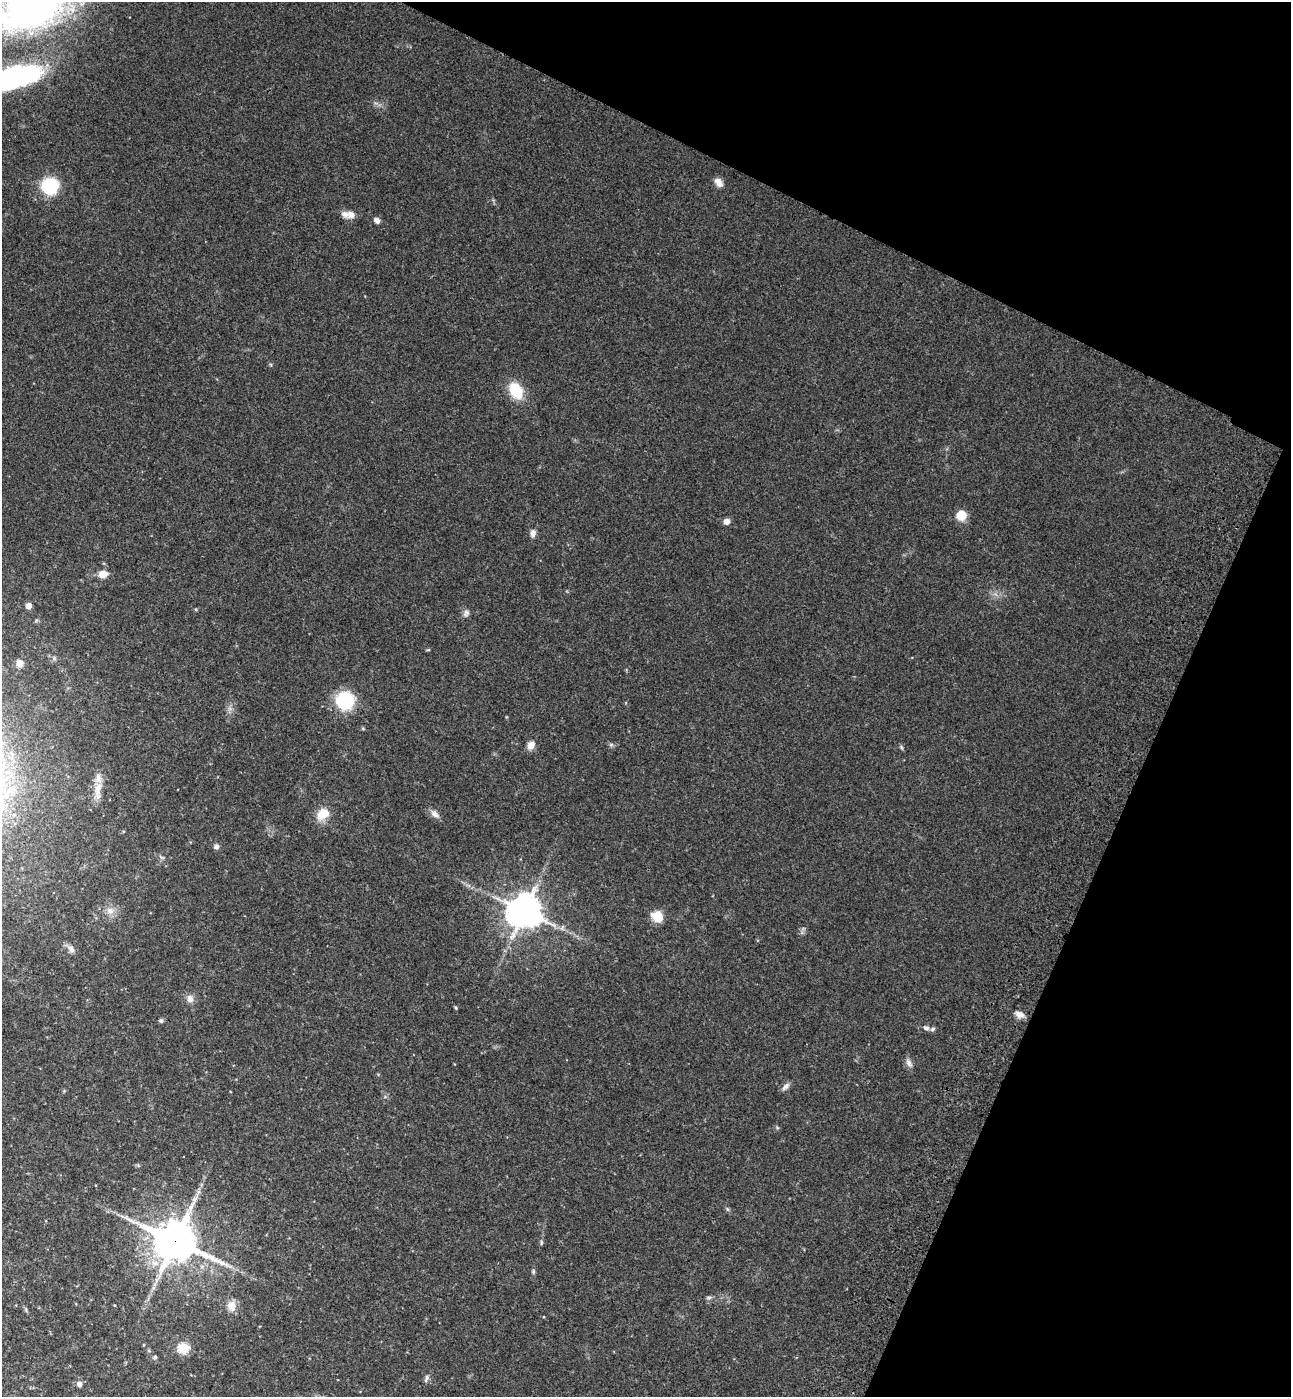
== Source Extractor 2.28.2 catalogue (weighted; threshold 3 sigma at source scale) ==
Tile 8 of 4 x 4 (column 4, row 2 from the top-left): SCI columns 4259-5547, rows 2853-4247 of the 5802 x 5712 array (HDU 1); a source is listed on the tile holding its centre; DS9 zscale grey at full resolution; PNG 1293 x 1399 px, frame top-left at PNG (2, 2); no overlay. Shown black and unused: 23% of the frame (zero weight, under 3 of 4 exposures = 6% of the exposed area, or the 3 px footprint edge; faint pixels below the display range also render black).
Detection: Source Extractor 2.28.2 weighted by HDU 2 'WHT'; one run over the whole footprint, this tile lists its part. Background 0.0388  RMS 0.0065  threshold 0.0294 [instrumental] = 3 sigma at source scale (4.5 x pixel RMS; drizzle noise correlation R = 1.50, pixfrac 1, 0.05/0.05 arcsec/px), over >= 5 px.
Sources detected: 46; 3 inside a brighter listed object's ellipse — not listed separately; the other 43 listed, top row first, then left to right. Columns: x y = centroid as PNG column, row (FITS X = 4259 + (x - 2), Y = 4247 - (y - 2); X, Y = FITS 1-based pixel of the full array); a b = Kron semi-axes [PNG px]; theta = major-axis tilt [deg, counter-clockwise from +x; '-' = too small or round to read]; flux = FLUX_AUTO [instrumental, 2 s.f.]
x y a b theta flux
13 77 71 25 16 130
718 182 11 7 -51 4.2
50 186 10 9 - 53
351 215 12 10 -52 4
377 220 7 6 - 2.6
516 390 18 12 -63 20
961 515 8 8 - 13
726 521 7 6 - 3.2
533 533 9 7 84 2.8
103 574 8 6 7 8.1
28 606 4 4 - 7.9
466 613 9 7 61 2.2
428 650 5 3 - 0.66
19 663 9 9 - 4.1
345 701 9 9 - 88
531 745 9 7 58 4.7
901 747 6 4 -71 0.92
98 790 29 8 83 7
323 814 15 11 38 11
435 814 12 7 -36 3.2
216 847 6 6 - 2.3
110 911 10 9 - 4.2
524 911 11 10 - 1200
657 916 7 6 - 21
562 928 7 4 57 1.3
71 949 11 7 -47 3.2
190 999 10 9 - 3.5
456 1008 5 4 - 0.68
1020 1014 10 8 -24 3.8
161 1021 6 5 - 1.2
926 1028 8 5 -24 1.9
909 1063 12 6 -59 2.7
786 1086 13 6 43 2.5
727 1209 6 4 -71 0.9
175 1241 15 13 -22 2000
541 1243 7 4 90 0.86
533 1271 6 5 - 0.95
709 1297 7 4 2 1.2
231 1306 13 10 -76 5.9
183 1348 5 5 - 47
155 1357 6 5 - 1.1
426 1378 11 5 68 1.7
79 1384 7 7 - 2.4
Overlapping masked pixels (flux is a lower limit): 1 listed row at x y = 175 1241
Isophote crosses this tile's border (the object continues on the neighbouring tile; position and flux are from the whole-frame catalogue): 1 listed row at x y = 13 77